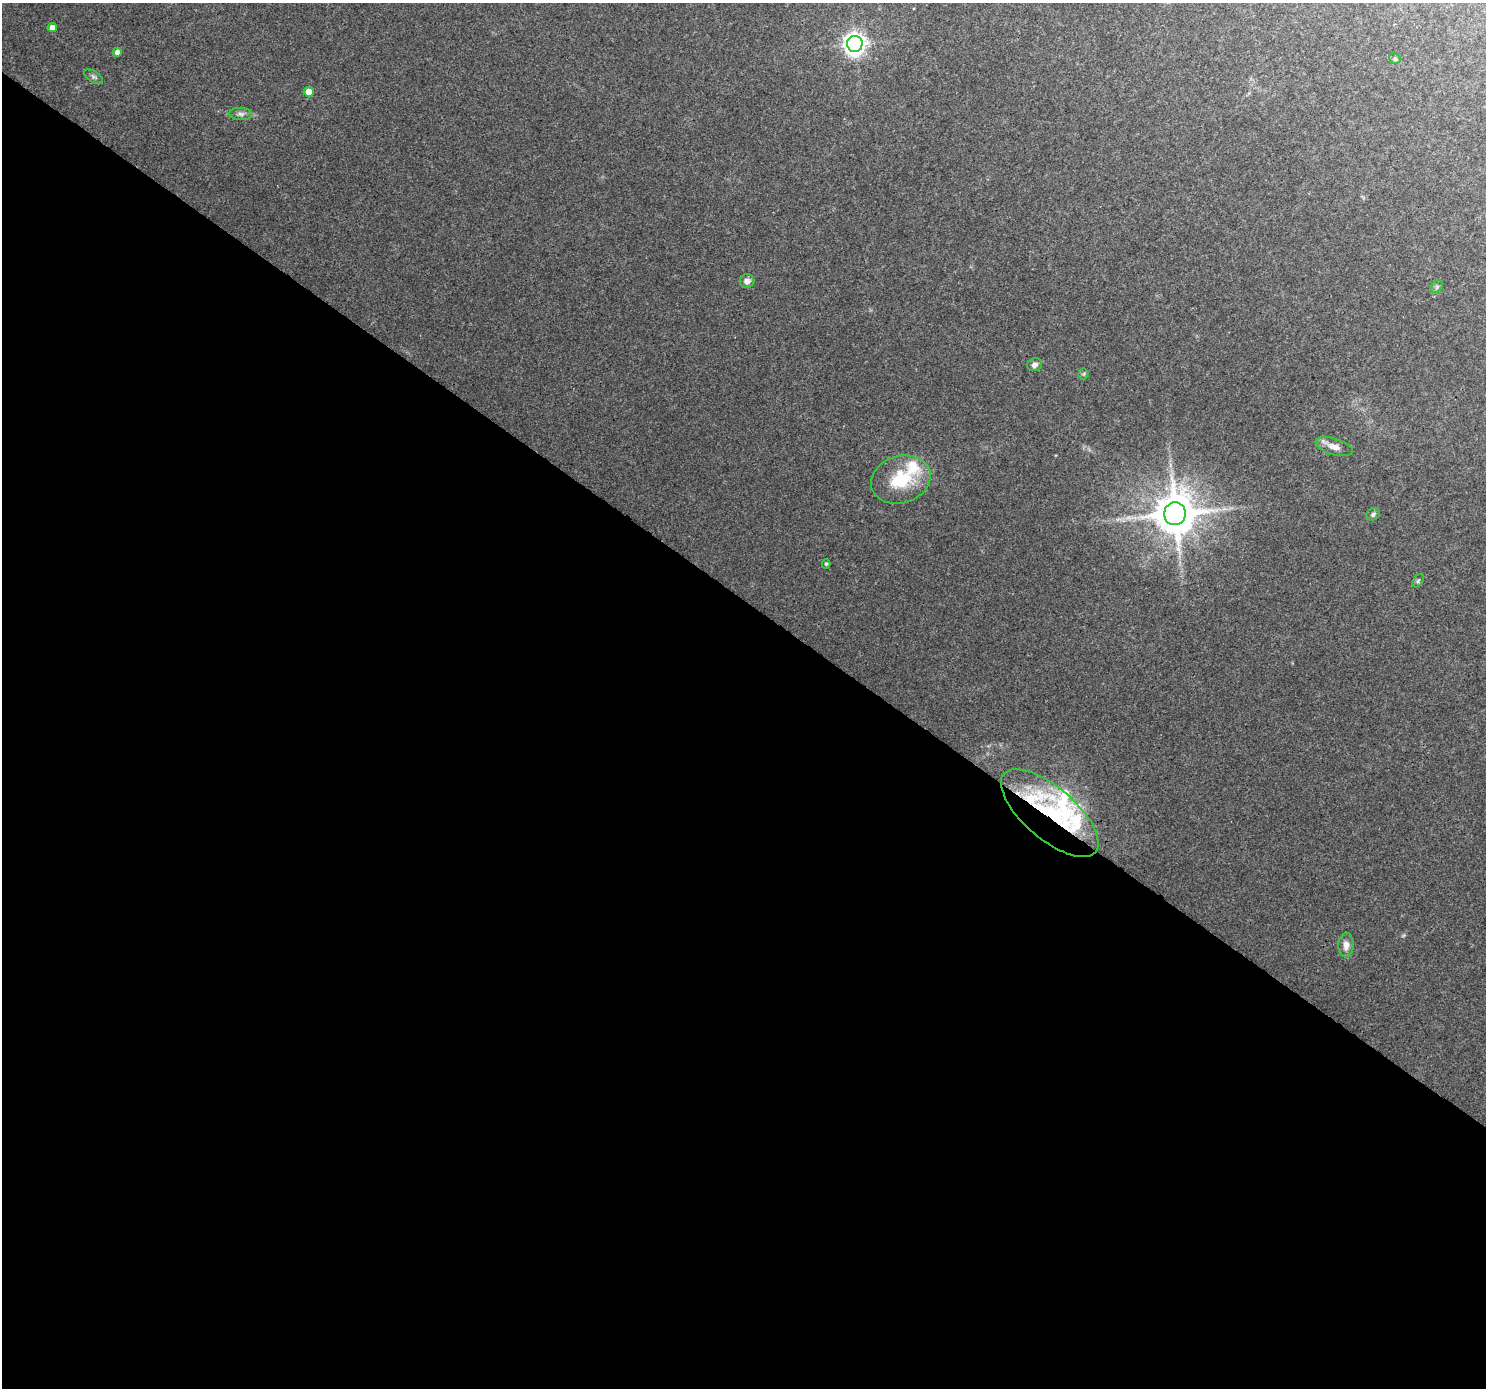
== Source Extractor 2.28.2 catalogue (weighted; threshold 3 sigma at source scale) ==
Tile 14 of 4 x 4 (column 2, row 4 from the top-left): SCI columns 1529-3012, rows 292-1677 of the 6017 x 6062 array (HDU 1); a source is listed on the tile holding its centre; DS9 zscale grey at full resolution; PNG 1488 x 1390 px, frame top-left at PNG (2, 3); each listed source drawn as its Kron ellipse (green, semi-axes under 4 px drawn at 4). Shown black and unused: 57% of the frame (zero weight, under 3 of 4 exposures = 5% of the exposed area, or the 3 px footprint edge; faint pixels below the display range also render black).
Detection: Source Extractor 2.28.2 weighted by HDU 2 'WHT'; one run over the whole footprint, this tile lists its part. Background 0.0561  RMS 0.0057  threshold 0.0257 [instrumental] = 3 sigma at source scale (4.5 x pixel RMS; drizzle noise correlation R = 1.50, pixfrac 1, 0.0396/0.0396 arcsec/px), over >= 5 px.
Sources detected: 24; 1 too faint to see at this stretch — neither listed nor drawn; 4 inside a brighter listed object's ellipse — not listed separately; the other 19 listed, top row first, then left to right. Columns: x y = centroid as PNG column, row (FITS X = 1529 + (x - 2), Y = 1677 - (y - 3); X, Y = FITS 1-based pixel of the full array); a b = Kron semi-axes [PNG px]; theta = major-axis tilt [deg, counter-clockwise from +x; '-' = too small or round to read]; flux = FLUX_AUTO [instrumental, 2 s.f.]
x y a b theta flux
52 28 4 4 - 4.1
855 44 8 7 - 420
117 52 4 4 - 3.4
1395 59 6 5 - 1.3
93 77 10 5 -35 1.4
309 92 5 5 - 8.4
241 114 11 6 -2 2.3
747 281 7 7 - 3
1437 287 7 5 46 1.1
1035 365 7 6 - 2.5
1083 374 5 5 - 0.82
1334 447 19 8 -17 5.4
901 480 30 23 18 30
1175 514 11 11 - 2300
1373 514 7 6 - 1.3
826 564 4 4 - 0.87
1418 581 7 4 55 1
1050 813 60 26 -41 61
1346 945 12 7 87 4.6
Overlapping masked pixels (flux is a lower limit): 1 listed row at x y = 1050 813